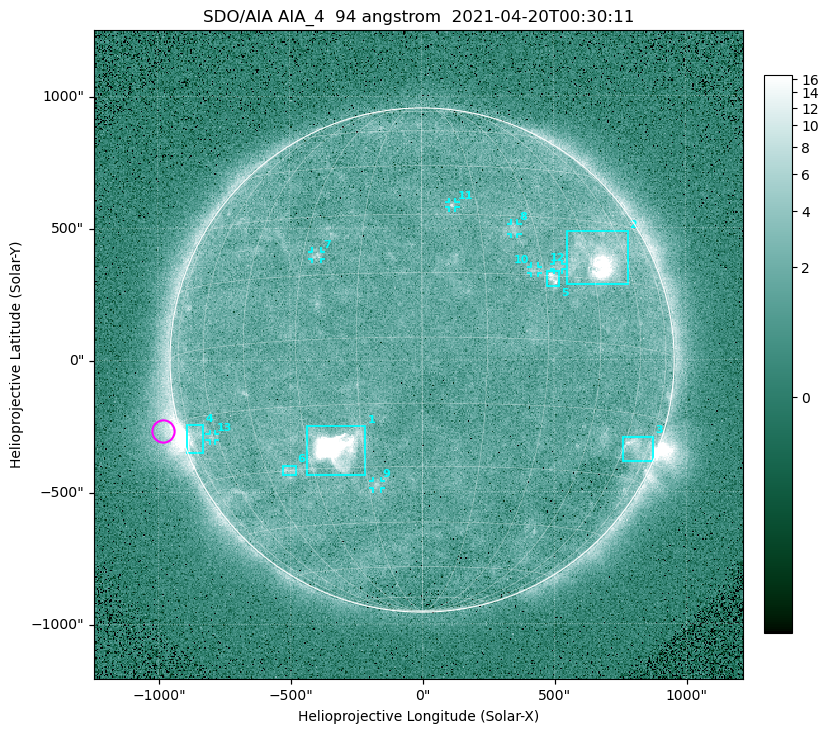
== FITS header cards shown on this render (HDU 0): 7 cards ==
TELESCOP= 'SDO/AIA '
INSTRUME= 'AIA_4   '
WAVELNTH=                   94
WAVEUNIT= 'angstrom'
DATE-OBS= '2021-04-20T00:30:11.12'
CTYPE1  = 'HPLN-TAN'
CTYPE2  = 'HPLT-TAN'

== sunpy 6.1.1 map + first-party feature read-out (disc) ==
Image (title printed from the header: SDO/AIA AIA_4  94 angstrom  2021-04-20T00:30:11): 512 x 512 px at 4.8 arcsec/px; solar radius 955 arcsec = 199 px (full disc in frame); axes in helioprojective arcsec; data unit not stated in the header (colour bar unlabelled)
Orientation: roll -0.138 deg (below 1 deg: not rotated)
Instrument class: DISC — disc imager (sunpy class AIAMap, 94 A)
Bright regions (active regions / flare kernels): reference = the median radial profile (limb darkening/brightening removed); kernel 5 px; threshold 5 sigma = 2.48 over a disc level ~1.74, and >= 1.15x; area >= 9 px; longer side >= 5 px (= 24 arcsec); searched inside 0.97 R_sun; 13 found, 13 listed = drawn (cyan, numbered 1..; 7 of them under ~33 arcsec drawn as corner ticks so the feature stays visible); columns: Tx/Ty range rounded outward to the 10 arcsec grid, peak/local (2 s.f.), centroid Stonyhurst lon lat
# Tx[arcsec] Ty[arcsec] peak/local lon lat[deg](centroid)
1 -440..-210 -440..-250 454 -22 -25
2 550..780 280..490 29 +48 +20
3 760..880 -390..-290 4.7 +67 -22
4 -900..-830 -350..-240 7.2 -72 -19
5 470..520 280..340 5.9 +32 +15
6 -530..-480 -440..-400 3.1 -38 -30
7 -420..-380 380..410 3.1 -26 +20
8 340..370 470..520 2.8 +24 +26
9 -190..-160 -490..-450 3.1 -13 -34
10 410..440 330..360 2.8 +28 +16
11 100..130 580..600 3 +8 +33
12 500..530 340..360 2.6 +34 +17
13 -810..-780 -300..-280 2.6 -63 -20
Off-limb structures (1.02-1.3 R_sun): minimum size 50 px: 6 found; the strongest spans PA ~90..115 deg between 1.02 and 1.21 R_sun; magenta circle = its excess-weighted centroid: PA ~105 deg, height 1.06 R_sun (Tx ~-980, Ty ~-270 arcsec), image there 4.6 x the reference